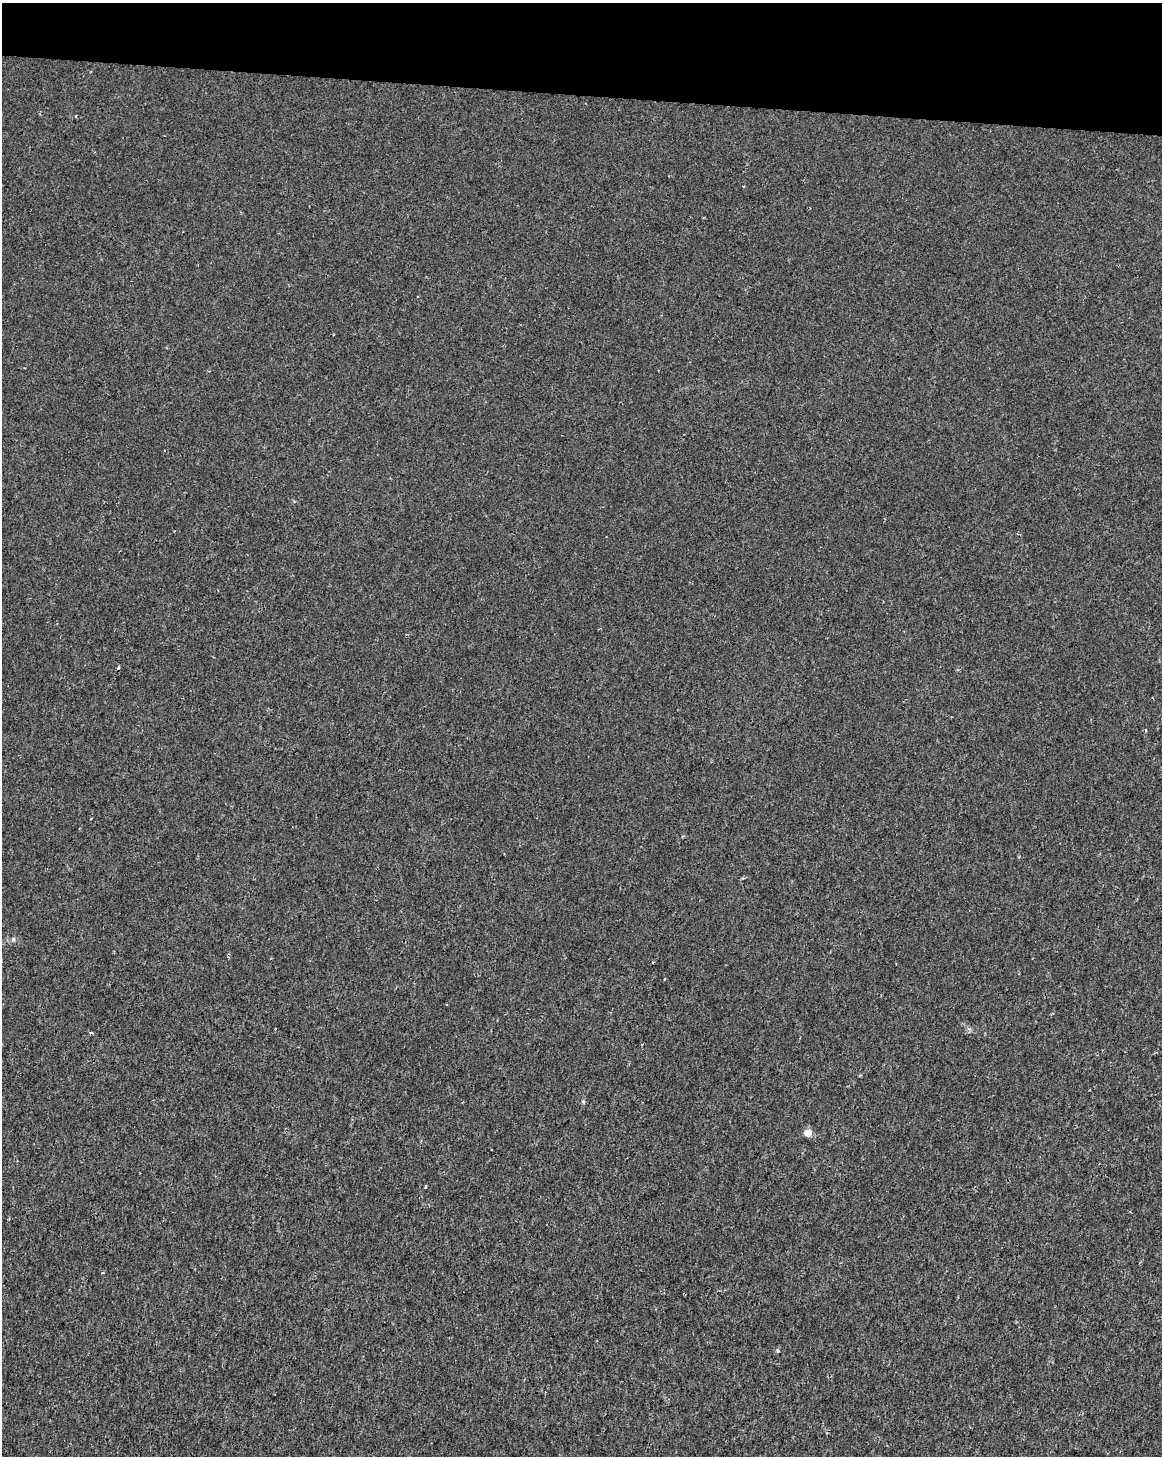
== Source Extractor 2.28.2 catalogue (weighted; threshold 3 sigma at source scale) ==
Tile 2 of 4 x 3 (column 2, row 1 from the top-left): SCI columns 1167-2326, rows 3192-4645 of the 4645 x 4872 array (HDU 1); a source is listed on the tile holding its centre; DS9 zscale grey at full resolution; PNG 1164 x 1458 px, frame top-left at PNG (2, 3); no overlay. Shown black and unused: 6% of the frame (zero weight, under 2 of 3 exposures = <1% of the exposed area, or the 3 px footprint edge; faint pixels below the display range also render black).
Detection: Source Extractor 2.28.2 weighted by HDU 2 'WHT'; one run over the whole footprint, this tile lists its part. Background 1.15e-04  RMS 0.002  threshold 0.00912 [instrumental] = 3 sigma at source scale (4.5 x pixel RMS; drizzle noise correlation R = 1.50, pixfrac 1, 0.0396/0.0396 arcsec/px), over >= 5 px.
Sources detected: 6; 1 cosmic-ray / hot-pixel residue — not listed; the other 5 listed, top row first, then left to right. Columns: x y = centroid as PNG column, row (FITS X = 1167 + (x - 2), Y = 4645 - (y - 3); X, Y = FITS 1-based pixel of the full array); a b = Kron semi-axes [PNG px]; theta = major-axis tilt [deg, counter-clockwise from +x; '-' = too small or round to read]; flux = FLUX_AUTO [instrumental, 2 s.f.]
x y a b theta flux
13 939 5 5 - 0.34
91 1033 4 3 - 0.27
808 1133 5 4 - 3.7
425 1186 3 3 - 0.3
778 1351 4 4 - 0.52